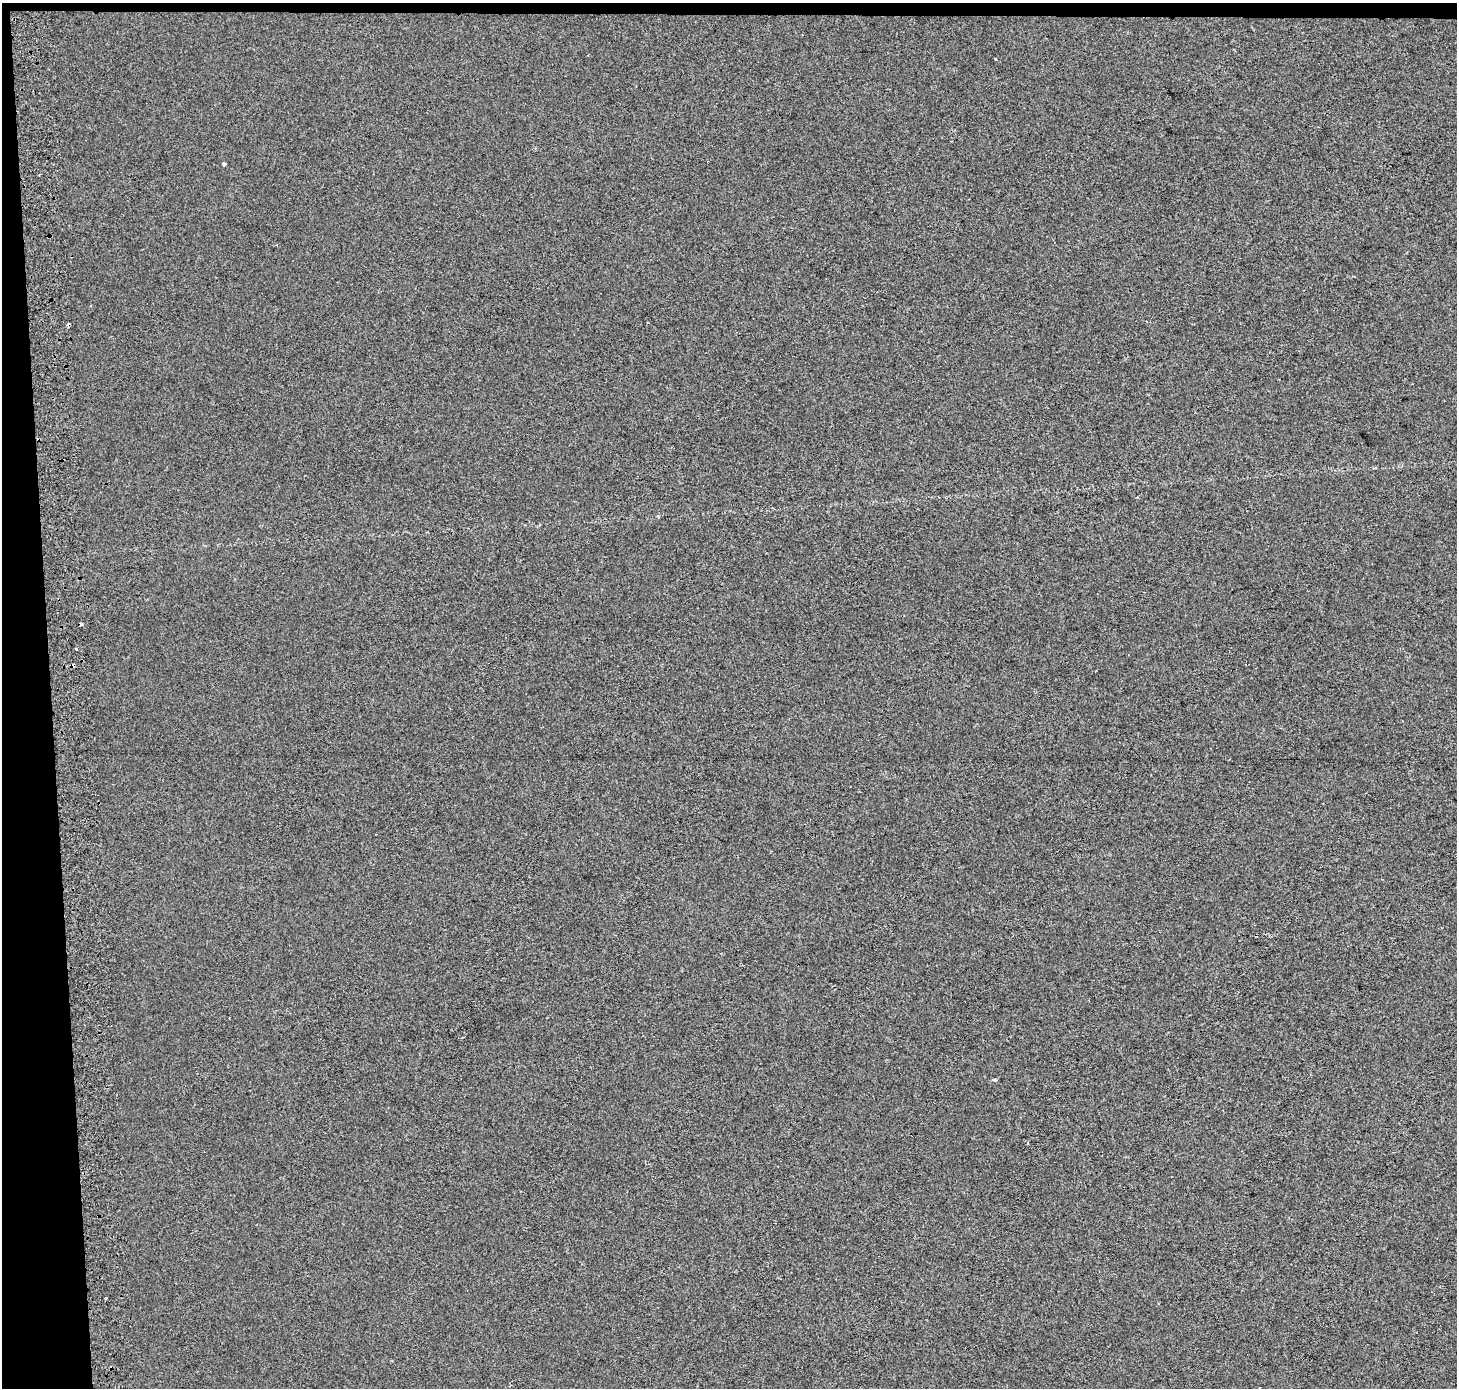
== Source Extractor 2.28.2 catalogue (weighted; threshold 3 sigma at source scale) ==
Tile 1 of 3 x 3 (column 1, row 1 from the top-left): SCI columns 73-1527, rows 2774-4159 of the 4510 x 4167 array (HDU 1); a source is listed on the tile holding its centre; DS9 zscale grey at full resolution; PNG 1459 x 1390 px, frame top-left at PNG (2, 3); no overlay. Shown black and unused: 4% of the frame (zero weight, under 2 of 3 exposures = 2% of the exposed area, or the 3 px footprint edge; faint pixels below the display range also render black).
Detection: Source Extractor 2.28.2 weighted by HDU 2 'WHT'; one run over the whole footprint, this tile lists its part. Background 6.88e-04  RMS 0.0071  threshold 0.0321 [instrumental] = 3 sigma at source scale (4.5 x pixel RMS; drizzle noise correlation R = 1.50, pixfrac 1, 0.0396/0.0396 arcsec/px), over >= 5 px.
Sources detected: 11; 5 cosmic-ray / hot-pixel residue — not listed; the other 6 listed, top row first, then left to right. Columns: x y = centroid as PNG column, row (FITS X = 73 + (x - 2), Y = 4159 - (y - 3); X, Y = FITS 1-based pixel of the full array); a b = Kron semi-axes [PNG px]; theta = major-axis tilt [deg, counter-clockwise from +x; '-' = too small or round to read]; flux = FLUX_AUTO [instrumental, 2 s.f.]
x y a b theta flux
224 164 4 3 - 2.5
68 325 4 3 - 4.5
76 649 3 3 - 1.9
994 1080 4 3 - 1.9
1028 1143 3 3 - 0.67
106 1298 3 2 - 0.98